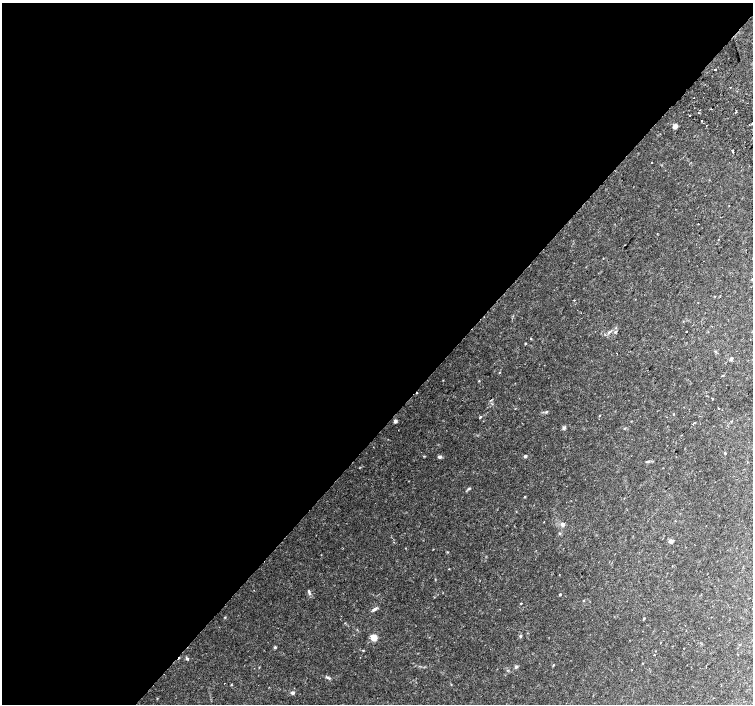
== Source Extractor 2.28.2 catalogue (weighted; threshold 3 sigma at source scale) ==
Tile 5 of 4 x 4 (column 1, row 2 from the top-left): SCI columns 36-1536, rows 3081-4484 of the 6068 x 6094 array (HDU 1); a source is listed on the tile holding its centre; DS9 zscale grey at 2 x 2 block average (1 PNG px = mean of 2 x 2 image px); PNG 755 x 706 px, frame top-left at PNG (2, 3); no overlay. Shown black and unused: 60% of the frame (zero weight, under 2 of 3 exposures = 2% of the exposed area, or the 3 px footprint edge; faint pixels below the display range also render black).
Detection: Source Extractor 2.28.2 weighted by HDU 2 'WHT'; one run over the whole footprint, this tile lists its part. Background 0.0435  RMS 0.0044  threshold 0.0197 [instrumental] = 3 sigma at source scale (4.5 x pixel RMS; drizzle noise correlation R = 1.50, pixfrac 1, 0.0396/0.0396 arcsec/px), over >= 5 px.
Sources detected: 49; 4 cosmic-ray / hot-pixel residue — not listed; the other 45 listed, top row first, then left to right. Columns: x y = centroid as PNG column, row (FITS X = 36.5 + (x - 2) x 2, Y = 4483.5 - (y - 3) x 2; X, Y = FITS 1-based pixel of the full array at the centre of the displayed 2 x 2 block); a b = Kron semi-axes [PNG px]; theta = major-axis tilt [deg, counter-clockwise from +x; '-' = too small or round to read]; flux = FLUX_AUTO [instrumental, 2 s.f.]
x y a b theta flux
715 69 2 2 - 3.4
730 87 2 2 - 6.4
698 112 2 2 - 1.4
690 115 2 2 - 1.3
701 121 2 2 - 0.65
706 125 2 2 - 0.45
675 126 4 4 - 4.8
733 152 2 2 - 1.7
718 240 2 2 - 0.43
574 300 2 2 - 1.1
686 331 2 2 - 1
609 332 5 2 - 0.91
531 339 2 2 - 0.73
731 359 3 3 - 2.3
500 372 3 2 - 0.68
443 380 2 2 - 0.45
479 381 3 2 - 0.5
718 408 2 2 - 1.3
674 414 3 2 - 0.53
480 417 3 2 - 0.79
395 421 4 4 - 1.9
731 421 2 2 - 0.48
694 423 2 2 - 0.96
564 428 4 4 - 1.6
725 453 3 2 - 0.58
424 456 3 2 - 0.62
525 456 3 3 - 1.2
439 457 5 4 - 1.8
525 497 3 3 - 0.59
563 524 5 4 - 2.7
670 541 5 5 - 2.4
309 592 7 3 -72 1.7
560 595 3 2 - 0.84
375 609 6 3 35 2.5
225 617 3 2 - 0.53
643 619 4 2 - 0.67
520 636 3 3 - 1.1
374 638 3 3 - 18
275 647 3 3 - 1.2
654 655 2 2 - 0.48
187 659 4 4 - 1.2
516 667 4 3 - 1.3
328 678 5 3 - 1.4
231 685 3 2 - 0.53
292 693 4 3 - 1.7
Diffuse or blended objects may show on this block-average render without a row.